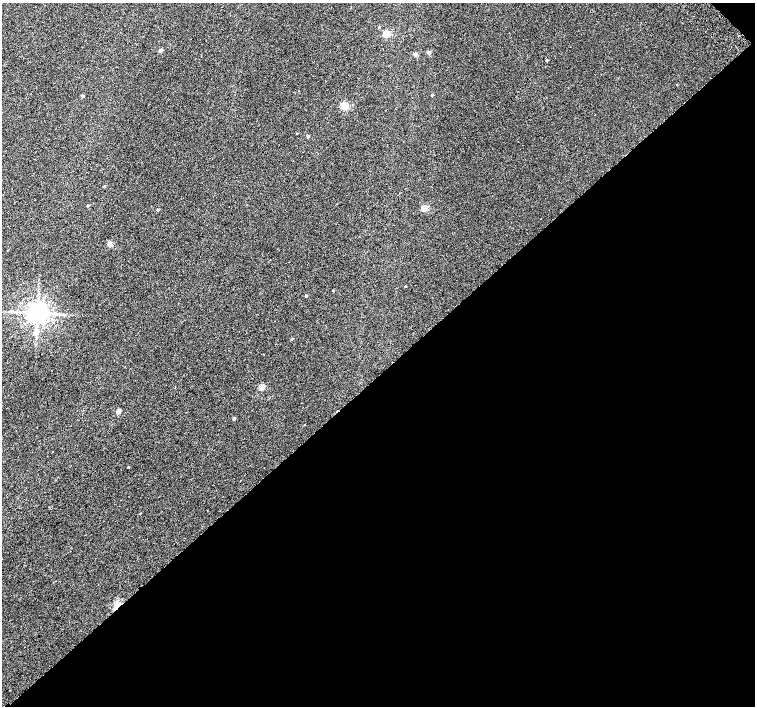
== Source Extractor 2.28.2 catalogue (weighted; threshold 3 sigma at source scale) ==
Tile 12 of 4 x 4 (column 4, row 3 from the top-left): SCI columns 4568-6073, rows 1672-3079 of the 6118 x 6093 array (HDU 1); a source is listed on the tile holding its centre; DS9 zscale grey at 2 x 2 block average (1 PNG px = mean of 2 x 2 image px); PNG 757 x 708 px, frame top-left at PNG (2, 3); no overlay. Shown black and unused: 47% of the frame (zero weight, under 2 of 3 exposures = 3% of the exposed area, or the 3 px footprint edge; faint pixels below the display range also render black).
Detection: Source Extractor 2.28.2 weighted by HDU 2 'WHT'; one run over the whole footprint, this tile lists its part. Background 0.00991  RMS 0.0058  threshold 0.0261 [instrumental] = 3 sigma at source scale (4.5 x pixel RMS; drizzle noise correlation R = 1.50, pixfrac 1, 0.0396/0.0396 arcsec/px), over >= 5 px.
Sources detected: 28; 1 cosmic-ray / hot-pixel residue — not listed; the other 27 listed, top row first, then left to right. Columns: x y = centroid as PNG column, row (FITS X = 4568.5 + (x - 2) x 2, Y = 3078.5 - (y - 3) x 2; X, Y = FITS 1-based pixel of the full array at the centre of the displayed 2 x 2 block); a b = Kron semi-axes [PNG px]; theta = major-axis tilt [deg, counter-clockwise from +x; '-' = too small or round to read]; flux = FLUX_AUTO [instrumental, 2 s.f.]
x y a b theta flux
386 34 3 3 - 48
739 36 2 2 - 2.5
160 50 2 2 - 6.9
429 52 2 2 - 6.5
415 54 2 2 - 7.6
546 60 2 2 - 1.9
432 95 2 2 - 1.3
83 96 2 2 - 2.7
344 105 3 3 - 64
297 133 2 2 - 0.57
308 136 2 2 - 3.5
104 186 2 2 - 1.2
88 206 2 2 - 1.5
424 208 3 3 - 26
158 210 2 2 - 2
110 244 3 2 - 16
405 286 2 2 - 3.1
333 290 2 2 - 1.2
306 296 2 2 - 2.2
37 313 5 5 - 1400
34 333 4 3 - 4.8
292 339 3 2 - 1
262 387 3 3 - 23
118 411 2 2 - 13
234 418 2 2 - 2.3
128 467 3 2 - 0.84
118 605 3 2 - 75
Overlapping masked pixels (flux is a lower limit): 1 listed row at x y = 118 605